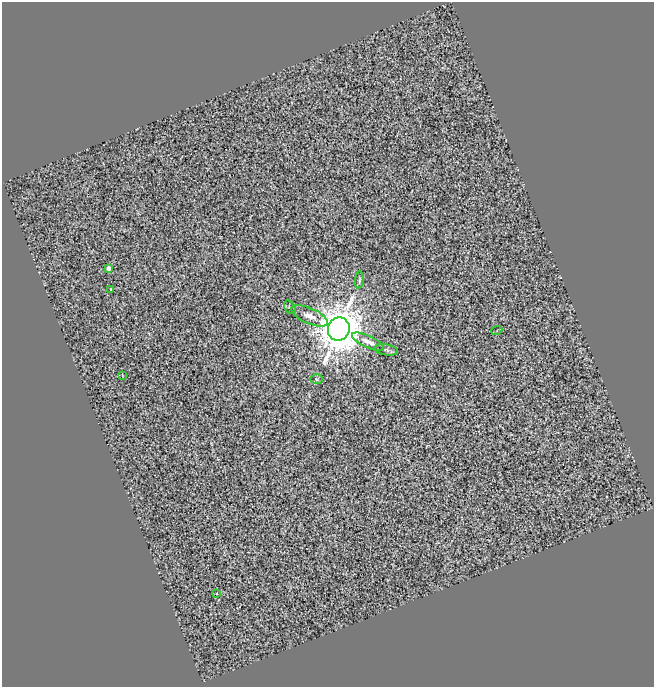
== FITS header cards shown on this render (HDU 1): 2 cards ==
NAXIS1  =                  652
NAXIS2  =                  685

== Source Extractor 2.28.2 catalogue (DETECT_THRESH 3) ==
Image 652 x 685 px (HDU 1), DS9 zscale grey, 1 PNG px = 1 image px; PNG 656 x 689 px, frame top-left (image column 1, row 685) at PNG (2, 2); each listed source drawn as its Kron ellipse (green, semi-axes under 4 px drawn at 4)
Background 0.0571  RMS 0.71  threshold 2.14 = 3 sigma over >= 5 px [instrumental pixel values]
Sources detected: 12; all 12 listed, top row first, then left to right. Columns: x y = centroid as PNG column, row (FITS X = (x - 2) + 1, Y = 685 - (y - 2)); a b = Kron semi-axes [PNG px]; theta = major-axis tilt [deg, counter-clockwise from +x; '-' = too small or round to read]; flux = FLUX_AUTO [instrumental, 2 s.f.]
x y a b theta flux
109 268 4 4 - 290
359 280 8 3 85 98
111 289 3 3 - 56
290 307 7 5 -58 80
310 316 20 7 -23 540
339 329 12 10 69 280000
497 330 5 3 - 49
368 342 17 6 -25 450
386 350 12 5 -10 120
122 375 3 2 - 28
317 379 6 5 - 75
217 593 3 3 - 160